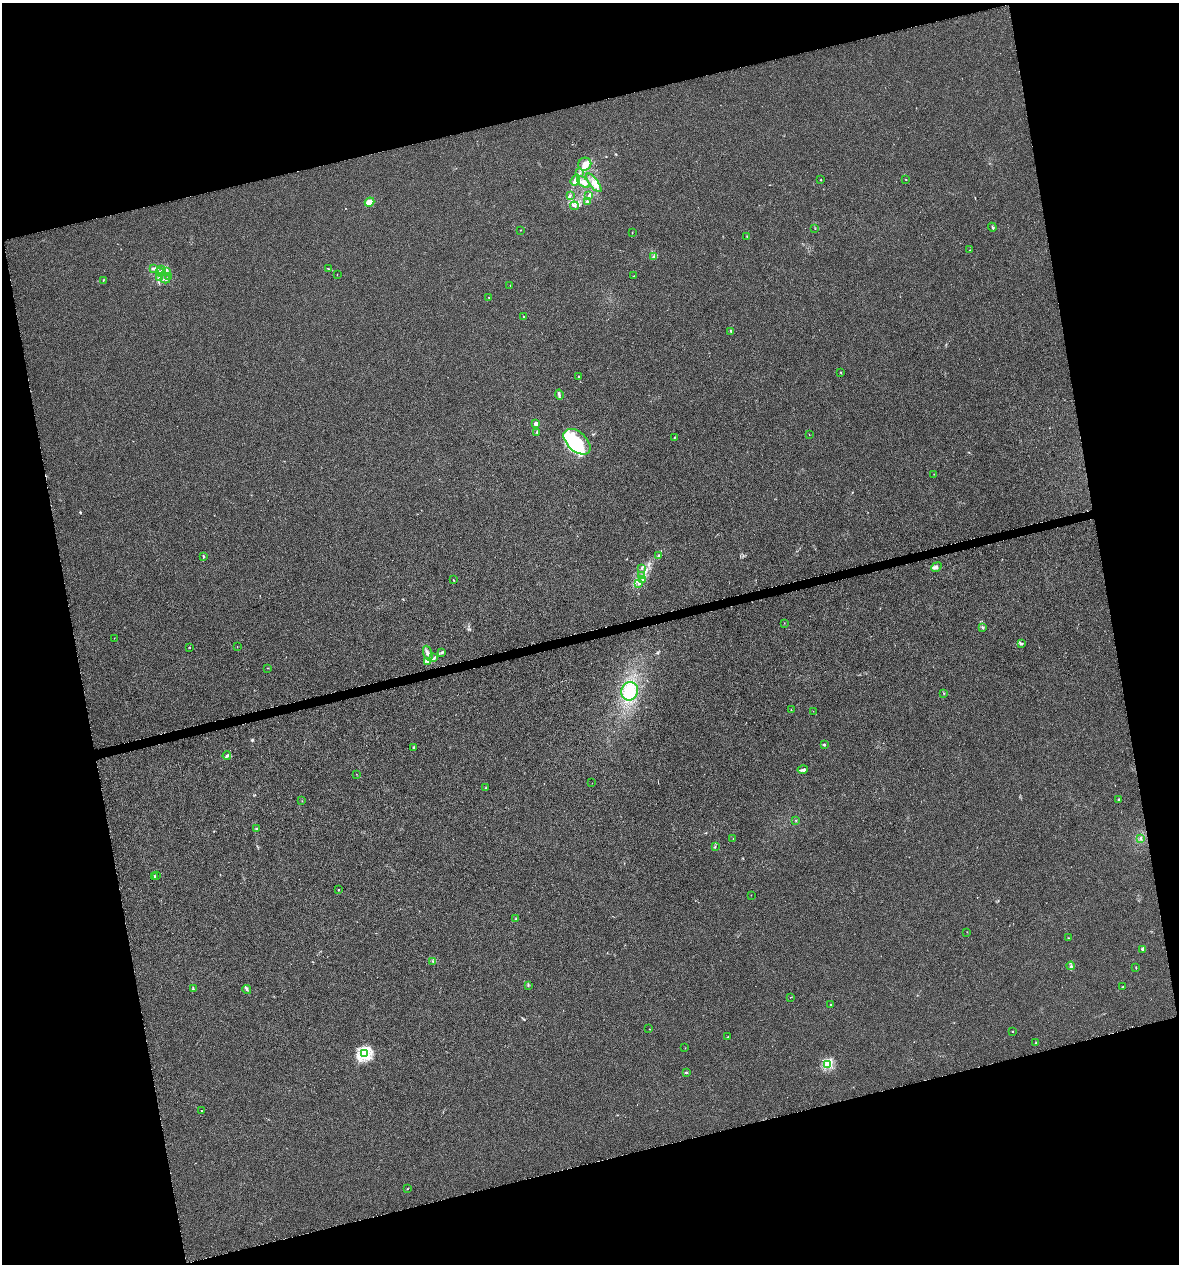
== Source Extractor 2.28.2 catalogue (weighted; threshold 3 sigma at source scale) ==
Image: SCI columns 42-4748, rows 1-5048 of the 4843 x 5052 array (HDU 1 of 3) = the unmasked area's bounding box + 8 px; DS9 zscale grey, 4 x 4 block average (1 PNG px = mean of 4 x 4 image px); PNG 1181 x 1266 px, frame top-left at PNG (2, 3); each listed source drawn as its Kron ellipse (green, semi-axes under 4 px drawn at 4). Shown black and unused: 29% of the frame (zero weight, under 4 of 8 exposures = <1% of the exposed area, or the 3 px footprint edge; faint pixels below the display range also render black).
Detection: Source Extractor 2.28.2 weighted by HDU 2 'WHT'. Background -0.00911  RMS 0.0022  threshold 0.00881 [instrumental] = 3 sigma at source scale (4.09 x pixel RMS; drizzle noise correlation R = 1.36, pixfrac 0.8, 0.0396/0.0396 arcsec/px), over >= 5 px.
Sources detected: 134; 6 inside a brighter object's white glare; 1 cosmic-ray / hot-pixel residue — neither listed nor drawn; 8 coinciding with a brighter row at this scale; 12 inside a brighter listed object's ellipse — not listed separately; the other 107 listed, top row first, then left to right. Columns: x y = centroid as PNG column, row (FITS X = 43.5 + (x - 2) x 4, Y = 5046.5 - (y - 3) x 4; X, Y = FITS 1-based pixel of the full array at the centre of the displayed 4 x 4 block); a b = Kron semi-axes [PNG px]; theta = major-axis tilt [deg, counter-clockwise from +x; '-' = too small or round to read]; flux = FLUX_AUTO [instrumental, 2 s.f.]
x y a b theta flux
585 164 7 6 - 8
580 173 2 2 - 0.64
906 179 2 2 - 0.34
575 180 6 4 56 8.7
821 180 2 2 - 0.64
583 182 7 3 -40 4.9
594 183 11 4 -53 7
570 195 2 2 - 0.7
589 195 4 2 - 1.6
369 202 5 2 - 17
587 202 3 2 - 1
574 206 4 2 - 1.3
992 227 5 2 - 1.3
815 229 2 2 - 0.28
520 230 2 2 - 0.38
632 232 2 2 - 0.5
747 236 2 2 - 0.64
970 250 2 2 - 0.29
653 257 2 2 - 1.1
154 268 2 2 - 0.92
328 269 2 2 - 0.45
162 270 2 2 - 0.34
160 272 4 3 - 2.2
166 272 2 2 - 0.52
337 275 2 2 - 0.32
634 276 2 2 - 0.27
168 277 2 2 - 0.47
159 278 3 2 - 1.1
165 279 5 3 - 2
103 280 3 2 - 0.57
510 285 2 2 - 0.27
489 297 2 2 - 0.36
524 316 2 2 - 0.41
731 331 2 2 - 2
840 372 2 2 - 0.5
578 377 2 2 - 0.81
559 395 5 2 - 1.8
536 424 2 2 - 18
537 432 2 2 - 2.1
809 435 2 2 - 0.27
674 437 3 2 - 0.52
577 442 16 9 -42 36
934 474 2 2 - 0.22
658 555 2 2 - 0.75
203 557 3 2 - 1
936 567 5 3 - 2.8
642 568 3 2 - 0.99
642 576 3 2 - 1.1
643 579 2 2 - 0.6
453 580 2 2 - 0.56
638 583 2 2 - 0.51
784 623 2 2 - 0.33
982 627 3 2 - 1.2
114 638 2 2 - 0.26
1021 643 3 2 - 1.2
237 646 2 2 - 0.43
190 647 2 2 - 0.44
428 653 8 2 -70 3.5
442 653 3 2 - 1.3
434 658 2 2 - 0.55
428 661 4 3 - 2.2
267 668 2 2 - 0.35
630 691 9 8 - 17
943 693 2 2 - 0.41
791 710 2 2 - 0.61
813 711 2 2 - 0.23
824 745 2 2 - 1.5
413 748 3 2 - 1.5
227 756 4 3 - 2.4
803 770 5 3 - 2.7
356 774 2 2 - 0.27
592 783 2 2 - 0.17
486 788 2 2 - 0.47
1119 800 4 2 - 1.2
302 801 2 2 - 0.23
796 820 2 2 - 0.48
256 828 2 2 - 1.1
1141 838 2 2 - 0.75
733 839 2 2 - 0.48
715 847 3 2 - 0.89
156 875 2 2 - 0.58
154 876 3 2 - 1.4
338 890 2 2 - 1.4
751 895 2 2 - 0.37
516 919 3 2 - 1.4
967 932 2 2 - 0.32
1068 938 2 2 - 0.47
1143 949 3 3 - 2.1
433 961 2 2 - 0.75
1071 966 4 2 - 1.4
1136 967 3 2 - 0.55
528 986 2 2 - 0.39
1123 987 4 2 - 0.91
193 989 3 2 - 1.2
247 989 5 2 - 1.8
790 997 2 2 - 0.27
830 1005 2 2 - 0.66
649 1029 2 2 - 0.3
1012 1031 2 2 - 1.4
728 1037 2 2 - 0.38
1036 1043 2 2 - 0.34
685 1048 2 2 - 0.33
365 1054 2 2 - 230
828 1064 2 2 - 97
686 1072 2 2 - 1.3
202 1111 2 2 - 0.53
407 1189 2 2 - 0.32
Diffuse or blended objects may show on this block-average render without a row.